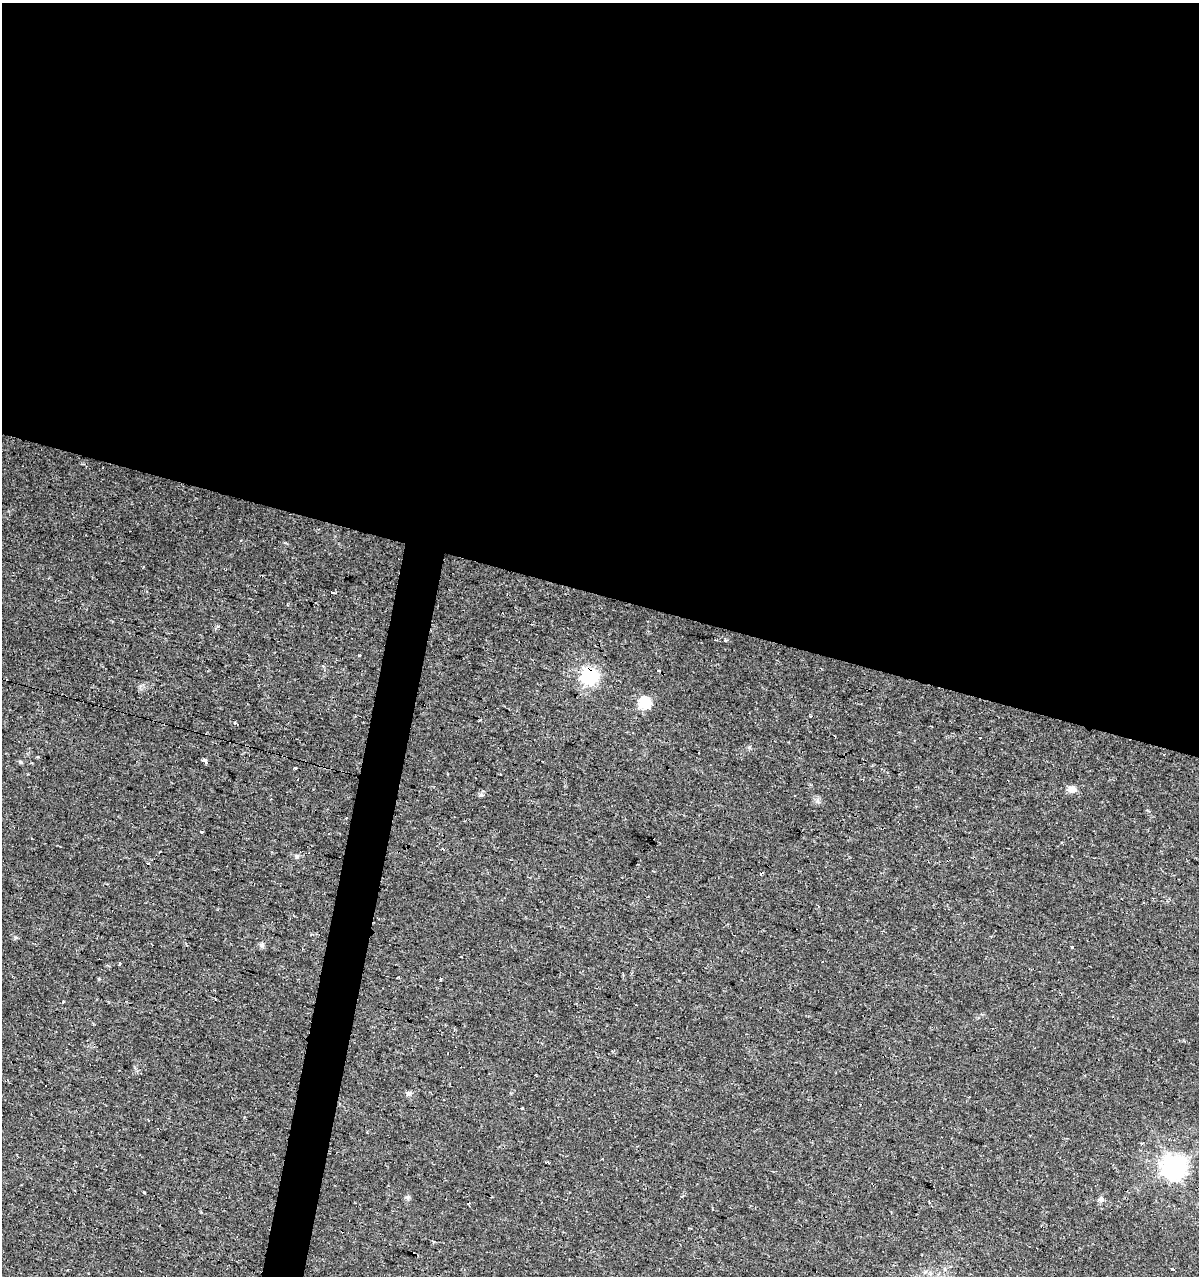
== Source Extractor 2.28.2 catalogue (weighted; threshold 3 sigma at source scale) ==
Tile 3 of 4 x 4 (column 3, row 1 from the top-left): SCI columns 2611-3807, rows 3825-5098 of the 5283 x 5098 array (HDU 1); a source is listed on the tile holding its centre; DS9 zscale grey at full resolution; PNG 1201 x 1278 px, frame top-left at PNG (2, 3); no overlay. Shown black and unused: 49% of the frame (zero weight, under 2 of 3 exposures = <1% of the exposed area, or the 3 px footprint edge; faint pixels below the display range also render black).
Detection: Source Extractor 2.28.2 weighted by HDU 2 'WHT'; one run over the whole footprint, this tile lists its part. Background 0.0208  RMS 0.0036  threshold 0.016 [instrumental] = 3 sigma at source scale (4.5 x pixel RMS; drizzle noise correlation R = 1.50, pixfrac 1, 0.0396/0.0396 arcsec/px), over >= 5 px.
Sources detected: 38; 7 cosmic-ray / hot-pixel residue — not listed; the other 31 listed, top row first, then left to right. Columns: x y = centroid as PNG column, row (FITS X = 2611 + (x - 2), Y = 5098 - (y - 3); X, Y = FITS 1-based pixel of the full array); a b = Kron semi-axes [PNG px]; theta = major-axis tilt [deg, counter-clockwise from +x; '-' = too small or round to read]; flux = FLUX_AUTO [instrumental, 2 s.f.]
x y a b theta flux
241 540 3 2 - 0.28
333 592 4 3 - 180
725 640 4 3 - 0.99
359 656 4 2 - 0.29
658 671 3 3 - 2.7
589 676 16 14 0 18
644 703 6 6 - 35
810 716 3 3 - 0.94
235 723 5 3 - 0.64
980 737 3 3 - 0.95
204 761 4 3 - 15
20 762 6 4 -1 0.48
295 768 3 3 - 2.2
1072 789 9 8 - 2.5
481 795 6 4 -1 0.66
296 856 6 6 - 0.87
818 906 4 2 - 0.3
262 945 7 6 - 0.82
1072 947 3 3 - 1.7
120 964 3 2 - 0.85
63 1001 3 3 - 0.47
46 1085 3 3 - 1.4
408 1093 7 7 - 0.9
1141 1143 3 3 - 0.81
602 1158 2 2 - 0.36
1174 1167 8 8 - 280
143 1192 3 3 - 2.3
1101 1199 8 6 66 1
929 1201 3 2 - 0.6
469 1204 6 3 -77 0.52
1173 1268 3 3 - 1.1
Overlapping masked pixels (flux is a lower limit): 1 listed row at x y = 589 676
Unlisted compact peaks at least as high as the median listed source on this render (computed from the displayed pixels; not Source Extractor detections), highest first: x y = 749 747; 817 801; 522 1108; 15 937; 408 1197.